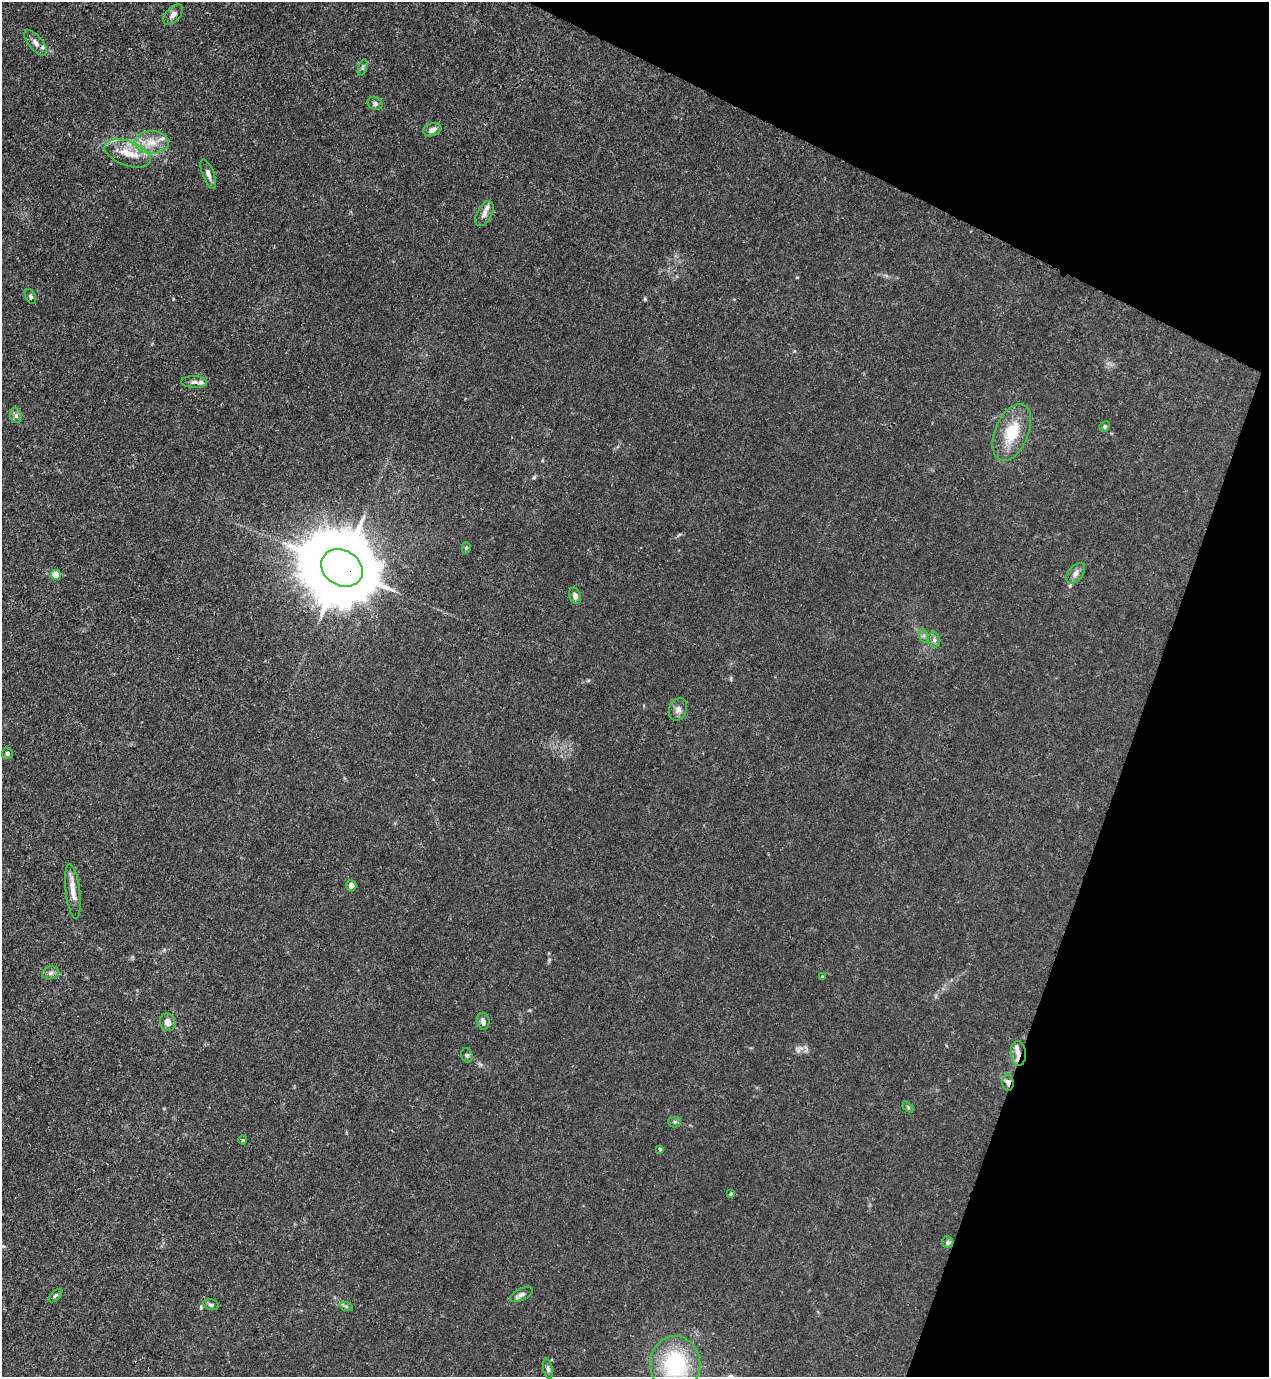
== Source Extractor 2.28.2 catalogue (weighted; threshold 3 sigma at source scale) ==
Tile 8 of 4 x 4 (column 4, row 2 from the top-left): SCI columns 4030-5296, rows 2797-4171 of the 5650 x 5590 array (HDU 1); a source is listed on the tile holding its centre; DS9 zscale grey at full resolution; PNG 1271 x 1379 px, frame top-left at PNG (2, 2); each listed source drawn as its Kron ellipse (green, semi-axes under 4 px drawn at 4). Shown black and unused: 19% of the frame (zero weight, under 3 of 4 exposures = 7% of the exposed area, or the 3 px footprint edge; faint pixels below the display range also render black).
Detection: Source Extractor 2.28.2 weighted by HDU 2 'WHT'; one run over the whole footprint, this tile lists its part. Background 0.0192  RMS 0.0026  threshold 0.0119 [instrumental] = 3 sigma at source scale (4.5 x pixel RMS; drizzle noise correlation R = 1.50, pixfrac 1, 0.05/0.05 arcsec/px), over >= 5 px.
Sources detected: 49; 5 inside a brighter listed object's ellipse — not listed separately; the other 44 listed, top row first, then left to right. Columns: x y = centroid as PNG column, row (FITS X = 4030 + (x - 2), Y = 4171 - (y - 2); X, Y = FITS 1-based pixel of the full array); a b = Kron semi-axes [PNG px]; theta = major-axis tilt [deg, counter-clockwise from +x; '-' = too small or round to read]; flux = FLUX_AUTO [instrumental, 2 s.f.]
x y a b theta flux
173 15 12 7 47 1.4
35 43 15 7 -51 1.4
362 67 8 3 71 0.43
375 103 7 6 - 0.7
432 130 9 6 21 1.4
152 142 17 11 0 3.9
128 153 24 12 -20 5.2
208 174 16 5 -69 1.3
484 214 14 7 61 1.3
31 296 8 5 -66 0.5
194 382 13 6 -3 0.91
16 415 7 6 - 0.72
1105 426 5 5 - 0.39
1012 432 30 16 67 8.7
466 548 6 4 74 0.41
342 568 22 17 -30 3400
1076 573 12 7 53 1.4
56 575 5 5 - 6.6
575 596 8 5 -69 1
924 636 7 4 -72 0.48
934 640 8 6 -70 0.68
678 709 11 9 67 1.3
7 753 5 5 - 0.55
351 885 6 5 - 1.4
73 891 27 7 -83 2.7
50 973 8 6 17 0.85
822 977 4 3 - 0.28
483 1021 8 6 -78 1.2
168 1022 9 7 -73 1.7
1018 1053 12 7 -86 2
467 1055 7 5 -71 0.55
1008 1082 8 5 -85 1.7
908 1107 6 4 -47 0.32
674 1122 6 5 - 0.47
243 1140 4 4 - 0.25
660 1149 3 3 - 0.62
731 1193 4 3 - 0.25
948 1242 5 5 - 0.66
521 1295 12 5 25 0.88
55 1296 8 3 44 0.42
211 1305 8 5 -13 0.59
346 1306 7 4 -19 0.42
675 1364 28 25 89 22
548 1369 10 4 -77 0.63
Overlapping masked pixels (flux is a lower limit): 3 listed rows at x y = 342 568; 1018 1053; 1008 1082